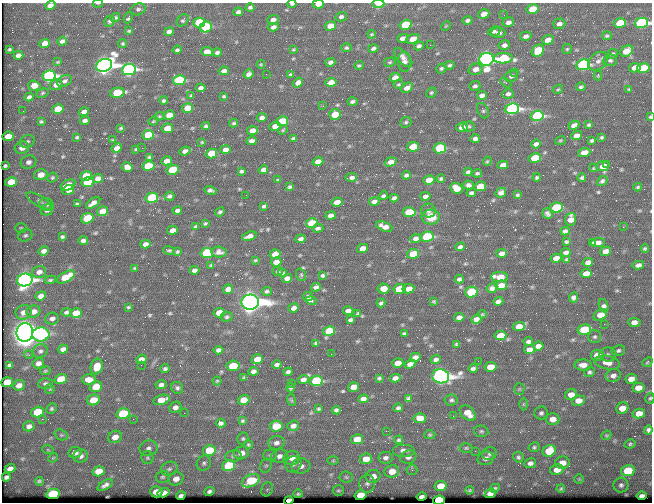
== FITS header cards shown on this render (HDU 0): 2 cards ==
NAXIS1  =                  650 / Width of table row in bytes
NAXIS2  =                  500 / Number of rows in table

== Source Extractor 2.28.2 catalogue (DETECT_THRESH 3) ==
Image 650 x 500 px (HDU 0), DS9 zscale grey, 1 PNG px = 1 image px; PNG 654 x 504 px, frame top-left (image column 1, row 500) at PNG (2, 3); each listed source drawn as its Kron ellipse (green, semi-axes under 4 px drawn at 4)
Background 353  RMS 1.1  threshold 3.44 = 3 sigma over >= 5 px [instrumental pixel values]
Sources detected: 551; of the 551, the 500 brightest by FLUX_AUTO listed and drawn (51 fainter detections omitted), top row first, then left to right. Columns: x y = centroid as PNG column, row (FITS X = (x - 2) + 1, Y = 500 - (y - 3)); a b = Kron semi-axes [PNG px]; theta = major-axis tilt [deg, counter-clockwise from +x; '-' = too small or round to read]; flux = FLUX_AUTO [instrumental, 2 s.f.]
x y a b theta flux
98 3 5 2 - 120
292 4 4 3 - 150
318 4 6 3 3 740
378 4 6 3 -1 1600
50 6 5 4 - 430
250 7 4 4 - 160
138 9 7 6 - 190
533 9 6 4 13 1900
238 12 5 4 - 270
484 14 6 4 23 780
504 15 3 3 - 85
341 17 6 4 17 210
115 18 5 4 - 150
128 18 6 3 66 130
183 20 7 5 48 140
273 20 6 5 - 410
467 20 5 4 - 210
109 21 6 5 - 170
508 22 6 4 14 340
199 23 6 5 - 4600
620 23 6 5 - 2700
641 23 7 5 11 19000
559 24 6 5 - 330
405 25 6 5 - 3800
330 26 6 4 18 950
446 26 5 4 - 76
206 27 6 5 - 5100
273 27 5 4 - 290
129 31 3 3 - 93
494 31 6 5 - 220
169 32 5 4 - 380
498 33 7 5 0 350
372 34 4 3 - 96
526 36 6 4 14 300
607 36 5 4 - 130
403 38 5 4 - 390
413 39 7 4 22 810
548 40 6 4 18 730
62 41 5 4 - 240
45 44 5 4 - 990
123 44 4 4 - 120
430 45 2 2 - 130
504 45 6 5 - 300
419 46 5 4 - 220
346 48 5 4 - 130
373 48 5 4 - 230
9 49 3 3 - 93
293 49 3 3 - 87
567 49 5 5 - 110
177 50 4 3 - 160
538 51 7 5 42 2700
626 51 7 5 35 1400
207 52 6 4 -2 630
217 52 4 3 - 180
612 54 5 4 - 190
18 55 5 4 - 350
403 58 11 6 -45 370
503 58 9 5 1 4400
486 59 7 6 - 53000
610 60 7 6 - 200
598 61 11 8 45 400
58 62 4 3 - 81
330 62 5 4 - 250
390 62 6 4 15 120
404 62 10 6 -87 410
261 64 4 4 - 82
104 65 8 6 22 63000
359 65 5 4 - 110
450 65 5 4 - 140
583 65 7 5 10 12000
441 68 5 4 - 140
635 68 5 4 - 890
643 68 6 5 - 3300
129 69 7 5 7 20000
476 69 7 5 15 560
224 71 5 4 - 370
515 72 3 2 - 96
249 74 5 4 - 350
266 74 2 2 - 110
290 75 3 3 - 100
49 76 7 5 9 19000
511 76 7 5 25 260
598 76 5 4 - 82
395 78 5 4 - 620
179 80 6 5 - 5700
65 81 8 5 27 240
331 82 5 4 - 760
298 83 5 4 - 350
506 83 6 4 -32 100
398 84 5 3 - 92
56 85 6 5 - 480
34 86 6 5 - 980
475 86 5 5 - 200
581 87 5 4 - 140
201 88 5 4 - 290
407 88 6 4 31 510
558 89 5 3 - 92
629 89 4 3 - 99
42 93 6 4 28 110
117 93 7 5 11 3400
431 93 5 4 - 110
508 94 6 4 14 260
482 95 5 4 - 350
191 96 3 3 - 85
224 96 4 3 - 110
29 97 4 4 - 230
164 101 4 3 - 180
352 102 5 3 - 190
323 106 3 2 - 170
188 108 5 4 - 1600
58 109 6 4 14 1800
512 109 7 5 7 21000
23 111 2 2 - 80
483 111 8 5 -64 150
84 112 5 4 - 470
335 114 6 5 - 1800
169 115 5 4 - 890
159 116 5 4 - 87
537 116 6 5 - 12000
650 117 3 3 - 86
262 118 5 4 - 320
85 120 5 3 - 220
41 121 4 3 - 110
153 121 5 3 - 89
282 121 6 5 - 3800
406 122 6 5 - 140
234 123 4 3 - 110
574 125 5 4 - 420
589 125 4 3 - 130
206 126 4 3 - 140
275 126 6 4 21 700
462 127 6 4 7 570
469 127 6 5 - 140
121 128 4 3 - 98
167 128 6 4 10 1300
283 130 5 4 - 89
252 131 5 4 - 640
148 135 6 5 - 2100
8 136 6 4 8 1300
577 136 5 4 - 610
77 137 4 3 - 110
602 137 4 3 - 110
293 139 4 3 - 140
475 139 5 3 - 250
113 140 3 3 - 85
560 140 5 3 - 82
592 140 4 3 - 130
27 141 7 6 - 200
251 141 5 4 - 280
202 142 4 4 - 86
536 144 5 4 - 270
413 147 6 5 - 1700
22 148 7 6 - 590
117 148 5 4 - 500
142 148 2 2 - 660
440 148 6 5 - 4700
136 149 3 3 - 87
225 150 5 4 - 510
185 151 6 4 21 310
584 152 6 4 18 600
211 153 6 5 - 2200
149 157 3 3 - 98
535 158 6 5 - 3100
167 161 5 4 - 660
487 161 5 4 - 93
28 162 8 6 19 360
318 162 5 4 - 600
391 162 6 4 17 510
607 164 3 2 - 250
503 165 5 4 - 410
5 166 3 3 - 120
148 166 6 5 - 3400
603 166 6 5 - 930
127 167 5 5 - 550
594 168 4 3 - 81
173 170 6 5 - 3000
263 170 5 4 - 330
241 171 4 3 - 150
468 172 4 4 - 190
477 173 5 3 - 130
41 175 7 5 12 890
406 175 4 4 - 180
86 176 6 5 - 1900
351 177 6 3 3 290
52 178 5 4 - 130
537 178 4 3 - 140
582 178 4 3 - 140
98 179 5 4 - 580
441 179 4 3 - 140
278 180 4 3 - 96
429 180 6 4 13 1000
602 181 6 4 41 170
11 182 6 5 - 1700
88 182 6 5 - 3500
68 185 8 5 27 1200
468 185 5 4 - 250
480 186 6 4 10 1800
290 187 4 3 - 140
638 187 4 3 - 110
456 188 6 5 - 1000
68 190 6 4 33 420
210 190 6 4 -18 220
471 193 5 4 - 180
501 193 5 4 - 340
246 195 2 2 - 80
517 195 4 3 - 110
169 196 5 4 - 190
384 196 4 3 - 170
425 196 5 4 - 290
152 198 6 5 - 6600
394 198 4 4 - 210
39 201 14 5 -30 250
374 201 5 4 - 340
337 202 5 4 - 670
93 203 8 4 34 430
47 204 7 6 - 210
77 204 4 3 - 110
264 206 4 3 - 150
556 207 6 5 - 5200
47 210 6 5 - 390
428 210 7 7 - 250
102 211 6 4 16 1200
177 211 5 3 - 260
220 212 5 3 - 160
409 212 6 5 - 2900
547 214 6 4 -52 220
331 215 5 4 - 410
431 217 9 7 3 1100
87 218 6 5 - 2500
570 219 6 5 - 740
205 223 4 3 - 97
312 223 6 5 - 2700
196 226 4 3 - 110
384 227 8 4 -22 520
623 227 2 2 - 260
21 228 6 5 - 100
318 228 5 4 - 170
172 230 5 4 - 550
565 231 5 4 - 240
25 235 7 6 - 170
249 236 7 4 18 390
62 237 3 3 - 130
427 237 6 5 - 7400
416 238 5 4 - 270
300 239 5 4 - 240
83 240 5 3 - 230
566 242 3 3 - 110
598 242 7 4 5 400
593 243 4 3 - 110
145 244 5 4 - 350
460 247 5 4 - 280
363 248 5 4 - 630
645 248 4 3 - 140
169 250 5 3 - 130
44 251 5 4 - 390
606 251 5 4 - 620
177 252 4 3 - 110
219 252 7 5 -5 310
566 252 5 4 - 240
207 253 6 5 - 5800
502 253 5 4 - 360
275 254 5 4 - 890
413 254 6 5 - 2400
556 258 5 4 - 570
255 260 3 2 - 81
566 260 3 3 - 94
276 262 5 4 - 670
588 262 5 4 - 350
211 265 4 3 - 96
638 265 5 4 - 260
135 268 4 3 - 100
194 270 5 4 - 310
278 271 5 4 - 100
39 272 7 5 15 400
282 273 4 3 - 140
586 273 5 4 - 700
301 275 6 4 -70 97
323 275 4 3 - 140
66 277 10 5 29 1700
500 277 8 5 -1 1400
287 278 5 4 - 400
459 279 4 4 - 190
25 280 8 6 12 33000
50 280 5 3 - 120
501 285 6 4 11 790
316 287 5 4 - 270
492 288 5 4 - 290
228 289 5 4 - 540
384 289 6 5 - 920
399 289 6 5 - 1800
408 289 6 4 10 720
267 291 5 4 - 160
471 292 6 5 - 3600
41 296 5 4 - 470
308 296 5 4 - 240
573 297 5 4 - 240
311 301 6 3 -17 170
434 301 4 2 - 78
498 301 5 4 - 240
250 302 9 7 4 120000
381 303 4 3 - 170
604 306 7 4 -70 270
128 307 3 3 - 96
294 308 5 4 - 500
348 311 5 4 - 360
23 312 8 7 - 490
33 312 7 6 - 700
66 312 5 4 - 170
76 313 6 5 - 1200
219 313 6 4 10 1200
358 313 4 3 - 100
482 314 4 3 - 78
600 315 7 5 31 1000
227 317 6 4 6 150
459 317 5 4 - 310
52 319 7 6 - 290
476 319 5 4 - 440
350 320 4 3 - 150
634 322 6 4 -6 500
604 324 2 2 - 350
519 326 6 4 4 750
584 330 7 5 10 4300
329 331 6 5 - 2800
25 332 9 8 - 160000
404 333 4 3 - 100
41 335 8 7 - 7600
500 335 6 4 9 1200
595 337 6 6 - 180
528 341 4 3 - 190
316 343 4 3 - 120
456 344 3 3 - 81
538 346 5 4 - 400
63 349 5 4 - 340
218 350 5 4 - 270
529 350 5 4 - 590
618 350 7 5 11 180
40 351 7 6 - 200
331 354 2 2 - 170
608 354 8 7 - 220
29 355 4 3 - 90
597 355 6 5 - 880
415 357 5 4 - 490
141 359 5 4 - 400
257 359 6 5 - 1000
436 359 5 4 - 230
478 361 2 2 - 160
647 362 5 4 - 100
38 363 6 5 - 370
398 363 6 4 15 780
607 363 13 6 -11 560
410 364 5 4 - 340
9 365 4 4 - 150
141 365 2 2 - 76
277 365 5 4 - 210
583 365 8 5 1 550
233 366 6 5 - 2600
97 367 8 6 73 1100
490 367 6 5 - 1400
473 368 4 3 - 180
165 369 4 3 - 150
45 371 5 4 - 100
253 371 5 4 - 260
288 372 4 3 - 180
590 372 5 5 - 150
441 376 8 7 - 56000
613 376 8 6 18 340
244 378 3 3 - 92
379 378 3 3 - 110
395 378 5 4 - 320
61 379 6 5 - 1600
89 379 7 5 0 830
303 379 5 4 - 320
631 379 6 5 - 690
217 381 4 4 - 82
316 381 6 5 - 8500
7 382 6 5 - 1700
291 383 2 2 - 81
45 384 7 5 2 190
19 385 6 5 - 560
161 385 5 4 - 240
96 387 6 5 - 1600
354 387 5 5 - 1000
177 388 6 5 - 180
291 388 4 3 - 140
638 388 6 5 - 770
50 389 5 4 - 89
519 389 5 5 - 100
571 395 6 5 - 700
408 398 4 3 - 120
650 398 5 4 - 100
363 399 5 4 - 340
93 400 6 5 - 1600
161 400 8 5 15 1300
243 400 6 4 16 1000
291 400 6 3 -71 82
451 400 7 5 9 190
578 401 6 5 - 710
523 404 6 4 90 110
175 407 6 5 - 340
398 408 5 3 - 150
622 408 6 5 - 990
52 409 5 5 - 130
318 409 4 3 - 100
336 410 4 4 - 160
37 412 6 5 - 2800
184 413 2 2 - 91
468 413 9 6 -41 930
541 413 6 6 - 200
639 413 6 5 - 920
123 414 6 5 - 5100
453 416 3 2 - 76
420 418 6 5 - 990
42 419 3 2 - 170
133 419 2 2 - 170
553 419 7 6 - 680
242 421 4 3 - 110
221 423 5 4 - 220
29 426 6 5 - 310
276 426 6 5 - 2000
293 426 6 5 - 350
648 430 4 4 - 200
386 431 2 2 - 420
481 431 7 5 -8 160
61 435 7 5 -19 140
430 435 5 4 - 110
606 435 5 4 - 94
115 437 7 6 - 750
243 439 6 5 - 120
357 439 6 5 - 1200
399 440 4 3 - 130
276 443 8 6 15 330
630 444 5 4 - 120
248 445 4 4 - 100
534 447 5 4 - 140
149 448 9 7 19 330
466 448 6 4 1 120
48 450 6 3 -18 81
209 450 6 5 - 2500
404 450 11 6 0 350
475 451 2 2 - 270
549 451 7 5 30 2700
75 453 6 5 - 430
241 453 7 6 - 580
490 454 7 6 - 200
270 455 7 5 3 150
81 456 7 6 - 310
233 456 8 5 10 240
279 456 8 6 12 370
408 457 8 6 17 280
518 457 5 5 - 160
53 458 5 4 - 82
147 458 6 6 - 140
292 458 8 7 - 540
386 458 7 6 - 230
486 458 8 7 - 370
366 459 6 5 - 920
333 461 6 4 0 88
204 463 8 7 - 240
530 463 6 5 - 290
562 463 7 6 - 810
293 464 8 7 - 280
229 466 6 5 - 4700
266 466 7 5 67 160
301 466 9 7 6 440
10 469 5 4 - 420
169 469 8 6 22 240
412 470 5 5 - 120
557 470 7 5 10 850
99 471 6 5 - 1100
392 471 7 6 - 980
628 471 6 5 - 3500
373 476 7 6 - 560
6 477 4 4 - 180
163 477 7 6 - 150
346 477 7 5 -5 160
176 479 7 6 - 590
579 479 4 4 - 90
39 481 4 4 - 120
251 481 9 6 26 4200
367 484 9 8 - 270
105 485 8 4 31 300
621 485 7 7 - 260
441 486 6 5 - 1300
495 488 5 4 - 130
267 489 7 5 67 190
561 489 4 3 - 100
470 490 4 3 - 100
209 491 5 4 - 220
338 491 6 5 - 130
156 492 6 5 - 890
164 493 6 4 17 560
490 493 5 4 - 380
53 494 7 5 13 5400
298 494 4 3 - 130
360 495 6 5 - 1900
181 496 5 4 - 230
642 496 5 4 - 270
421 497 5 3 - 290
289 500 5 4 - 1200
439 500 6 4 7 9700
At the frame edge (FLAGS 8, measured only in part): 10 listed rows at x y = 98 3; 292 4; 318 4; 378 4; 50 6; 641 23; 650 117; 650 398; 289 500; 439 500
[51 fainter detections neither listed nor drawn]